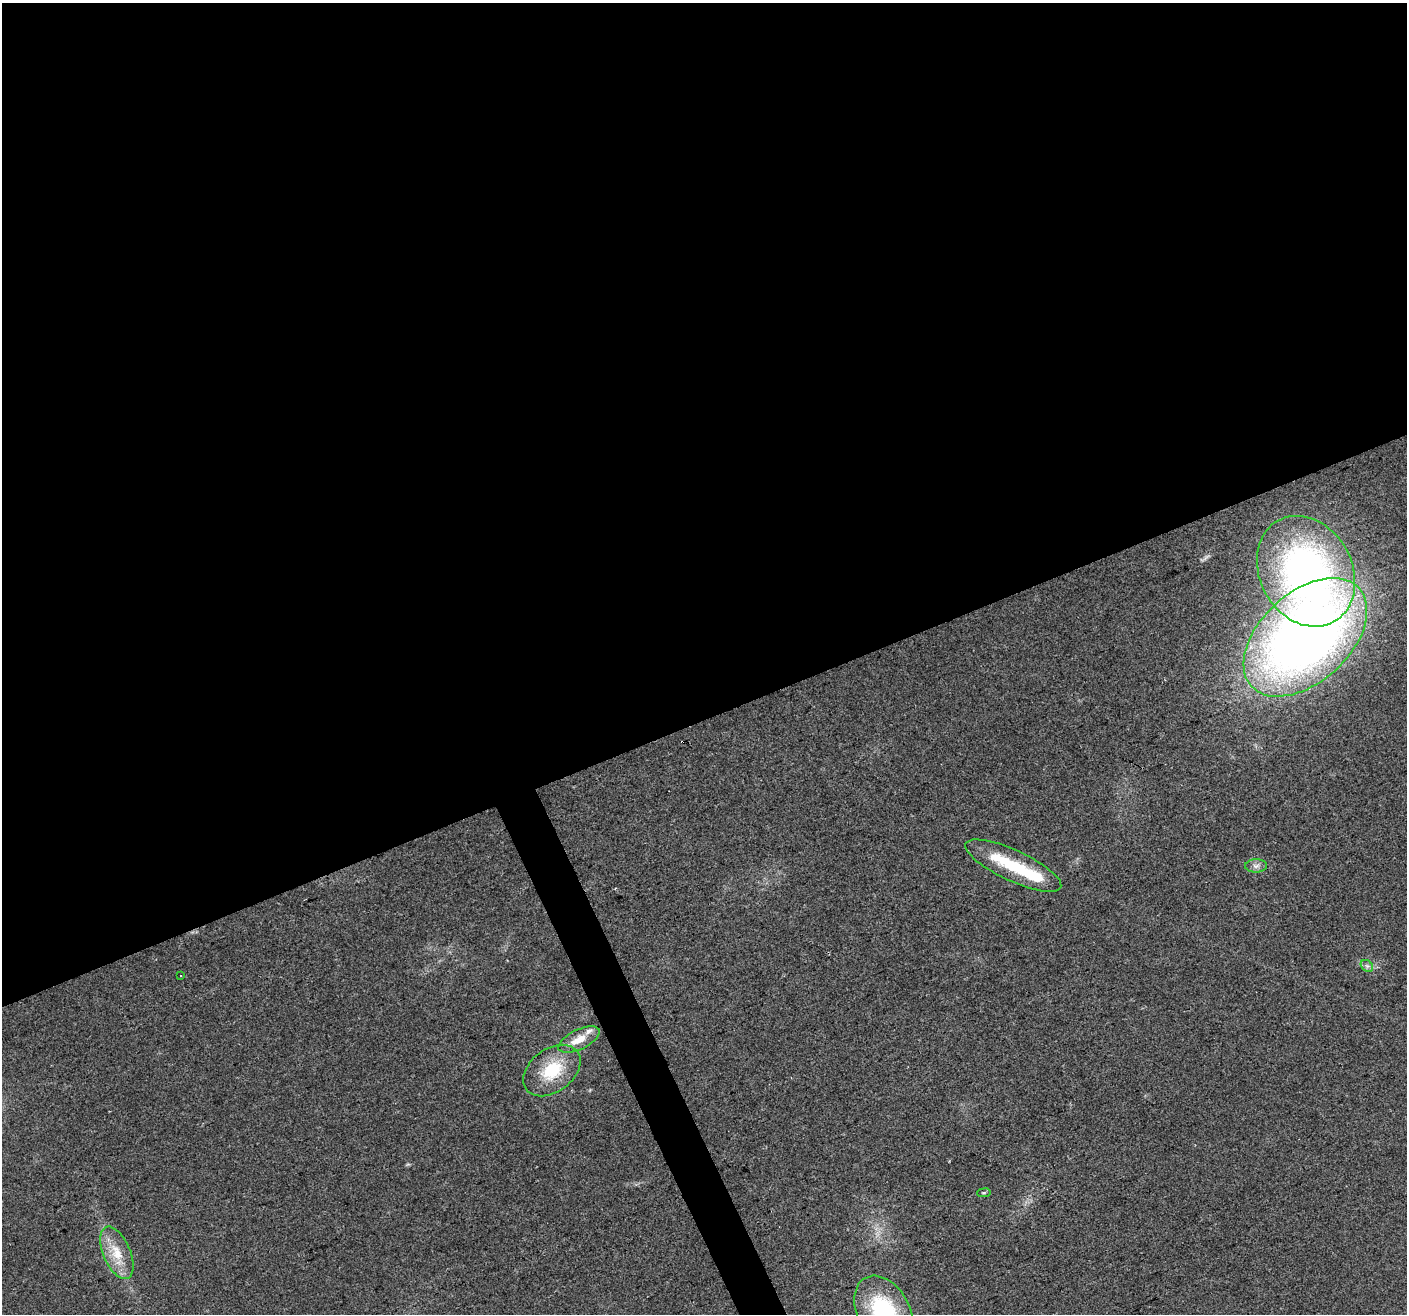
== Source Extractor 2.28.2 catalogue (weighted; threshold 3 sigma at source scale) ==
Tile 2 of 4 x 4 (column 2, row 1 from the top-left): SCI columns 1407-2811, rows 4080-5391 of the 5620 x 5476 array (HDU 1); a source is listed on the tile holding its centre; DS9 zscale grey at full resolution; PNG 1409 x 1316 px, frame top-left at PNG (2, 3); each listed source drawn as its Kron ellipse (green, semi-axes under 4 px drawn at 4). Shown black and unused: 56% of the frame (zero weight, under 2 of 3 exposures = <1% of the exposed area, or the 3 px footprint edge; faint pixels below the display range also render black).
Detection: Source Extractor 2.28.2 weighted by HDU 2 'WHT'; one run over the whole footprint, this tile lists its part. Background 0.0635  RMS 0.0073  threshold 0.033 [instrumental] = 3 sigma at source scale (4.5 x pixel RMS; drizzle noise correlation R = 1.50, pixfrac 1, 0.0396/0.0396 arcsec/px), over >= 5 px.
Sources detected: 15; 1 inside a brighter object's white glare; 1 cosmic-ray / hot-pixel residue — neither listed nor drawn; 2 inside a brighter listed object's ellipse — not listed separately; the other 11 listed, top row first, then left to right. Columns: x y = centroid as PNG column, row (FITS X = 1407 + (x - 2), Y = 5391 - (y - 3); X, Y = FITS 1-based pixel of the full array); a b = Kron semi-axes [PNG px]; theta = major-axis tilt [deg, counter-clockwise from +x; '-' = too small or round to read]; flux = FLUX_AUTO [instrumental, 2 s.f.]
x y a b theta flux
1306 571 58 46 -61 320
1305 637 73 45 42 750
1013 866 52 15 -25 37
1256 866 11 6 1 3.2
1367 966 7 5 -43 1.9
181 976 3 2 - 1.3
579 1040 22 10 26 12
552 1070 32 21 37 33
984 1193 7 3 8 0.89
117 1253 28 13 -66 18
884 1311 38 26 -61 73
Isophote crosses this tile's border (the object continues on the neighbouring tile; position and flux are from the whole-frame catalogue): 1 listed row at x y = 884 1311